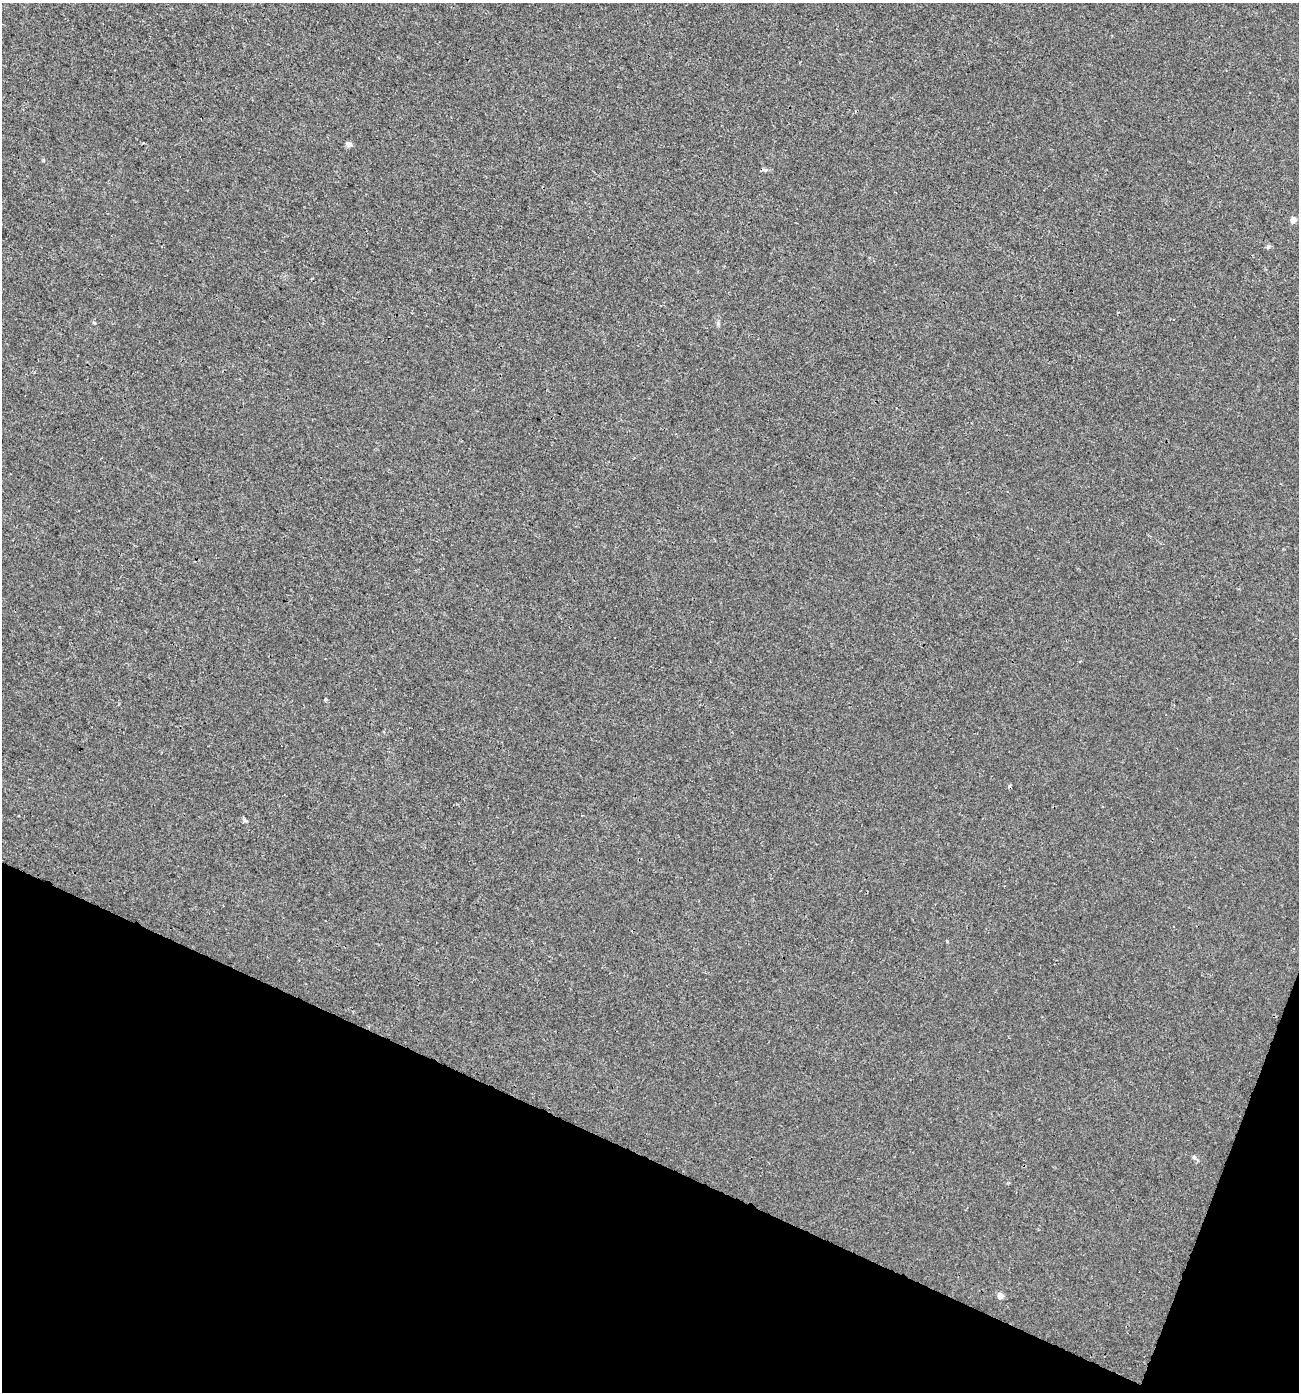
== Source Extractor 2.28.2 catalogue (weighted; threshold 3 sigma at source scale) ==
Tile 15 of 4 x 4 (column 3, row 4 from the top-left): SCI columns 2869-4165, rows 40-1429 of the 5783 x 5630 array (HDU 1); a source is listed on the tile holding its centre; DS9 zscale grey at full resolution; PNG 1301 x 1394 px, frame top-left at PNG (2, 3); no overlay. Shown black and unused: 19% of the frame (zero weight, under 3 of 4 exposures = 4% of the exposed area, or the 3 px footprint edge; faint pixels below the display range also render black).
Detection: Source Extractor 2.28.2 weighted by HDU 2 'WHT'; one run over the whole footprint, this tile lists its part. Background 0.00112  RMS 0.0027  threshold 0.0123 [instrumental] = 3 sigma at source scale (4.5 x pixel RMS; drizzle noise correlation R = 1.50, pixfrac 1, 0.0396/0.0396 arcsec/px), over >= 5 px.
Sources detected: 11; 2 cosmic-ray / hot-pixel residue — not listed; the other 9 listed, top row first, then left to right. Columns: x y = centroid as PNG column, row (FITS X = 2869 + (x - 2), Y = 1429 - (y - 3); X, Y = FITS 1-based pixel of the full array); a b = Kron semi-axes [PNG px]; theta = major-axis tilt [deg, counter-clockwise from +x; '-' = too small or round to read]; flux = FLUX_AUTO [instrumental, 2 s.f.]
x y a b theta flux
349 144 5 5 - 1.8
764 170 8 5 -19 0.53
1293 220 5 4 - 2.5
1268 246 7 5 51 0.5
94 323 5 3 - 0.27
325 699 3 3 - 0.73
245 820 7 4 -45 0.49
1194 1157 6 5 - 0.59
1000 1296 5 4 - 2.8